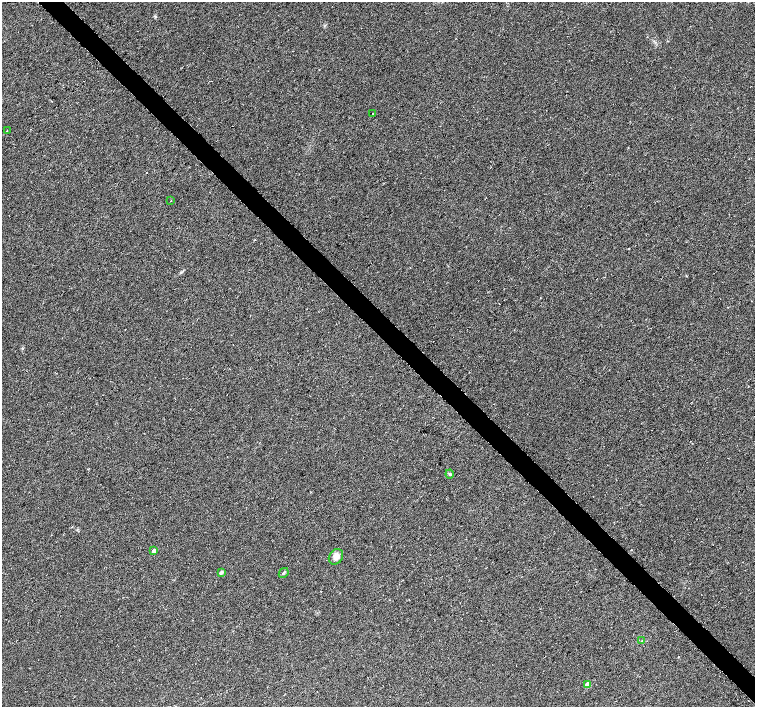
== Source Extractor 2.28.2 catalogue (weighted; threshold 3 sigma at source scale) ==
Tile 6 of 4 x 4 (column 2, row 2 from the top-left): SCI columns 1507-3011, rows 2970-4378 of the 6024 x 6005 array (HDU 1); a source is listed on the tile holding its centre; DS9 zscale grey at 2 x 2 block average (1 PNG px = mean of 2 x 2 image px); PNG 757 x 709 px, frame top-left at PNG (2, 2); each listed source drawn as its Kron ellipse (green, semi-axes under 4 px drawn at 4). Shown black and unused: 3% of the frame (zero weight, under 3 of 6 exposures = <1% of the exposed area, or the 3 px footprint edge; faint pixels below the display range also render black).
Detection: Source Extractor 2.28.2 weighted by HDU 2 'WHT'; one run over the whole footprint, this tile lists its part. Background 0.00658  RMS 0.0039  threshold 0.0159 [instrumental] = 3 sigma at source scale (4.09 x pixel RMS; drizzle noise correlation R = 1.36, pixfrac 0.8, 0.0396/0.0396 arcsec/px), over >= 5 px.
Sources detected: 11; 1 cosmic-ray / hot-pixel residue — neither listed nor drawn; the other 10 listed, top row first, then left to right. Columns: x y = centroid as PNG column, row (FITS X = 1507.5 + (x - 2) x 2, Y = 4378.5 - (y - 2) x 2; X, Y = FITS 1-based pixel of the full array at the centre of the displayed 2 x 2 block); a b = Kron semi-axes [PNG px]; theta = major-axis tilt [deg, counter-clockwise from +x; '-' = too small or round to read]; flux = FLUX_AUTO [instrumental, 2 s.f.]
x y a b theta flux
373 114 2 2 - 0.64
7 131 2 2 - 0.25
171 201 2 2 - 1.9
450 474 4 3 - 1.1
154 551 2 2 - 5
336 557 8 6 54 3.8
221 572 4 3 - 2
284 573 5 3 - 1.2
642 640 3 2 - 0.62
587 685 3 3 - 10
Diffuse or blended objects may show on this block-average render without a row.